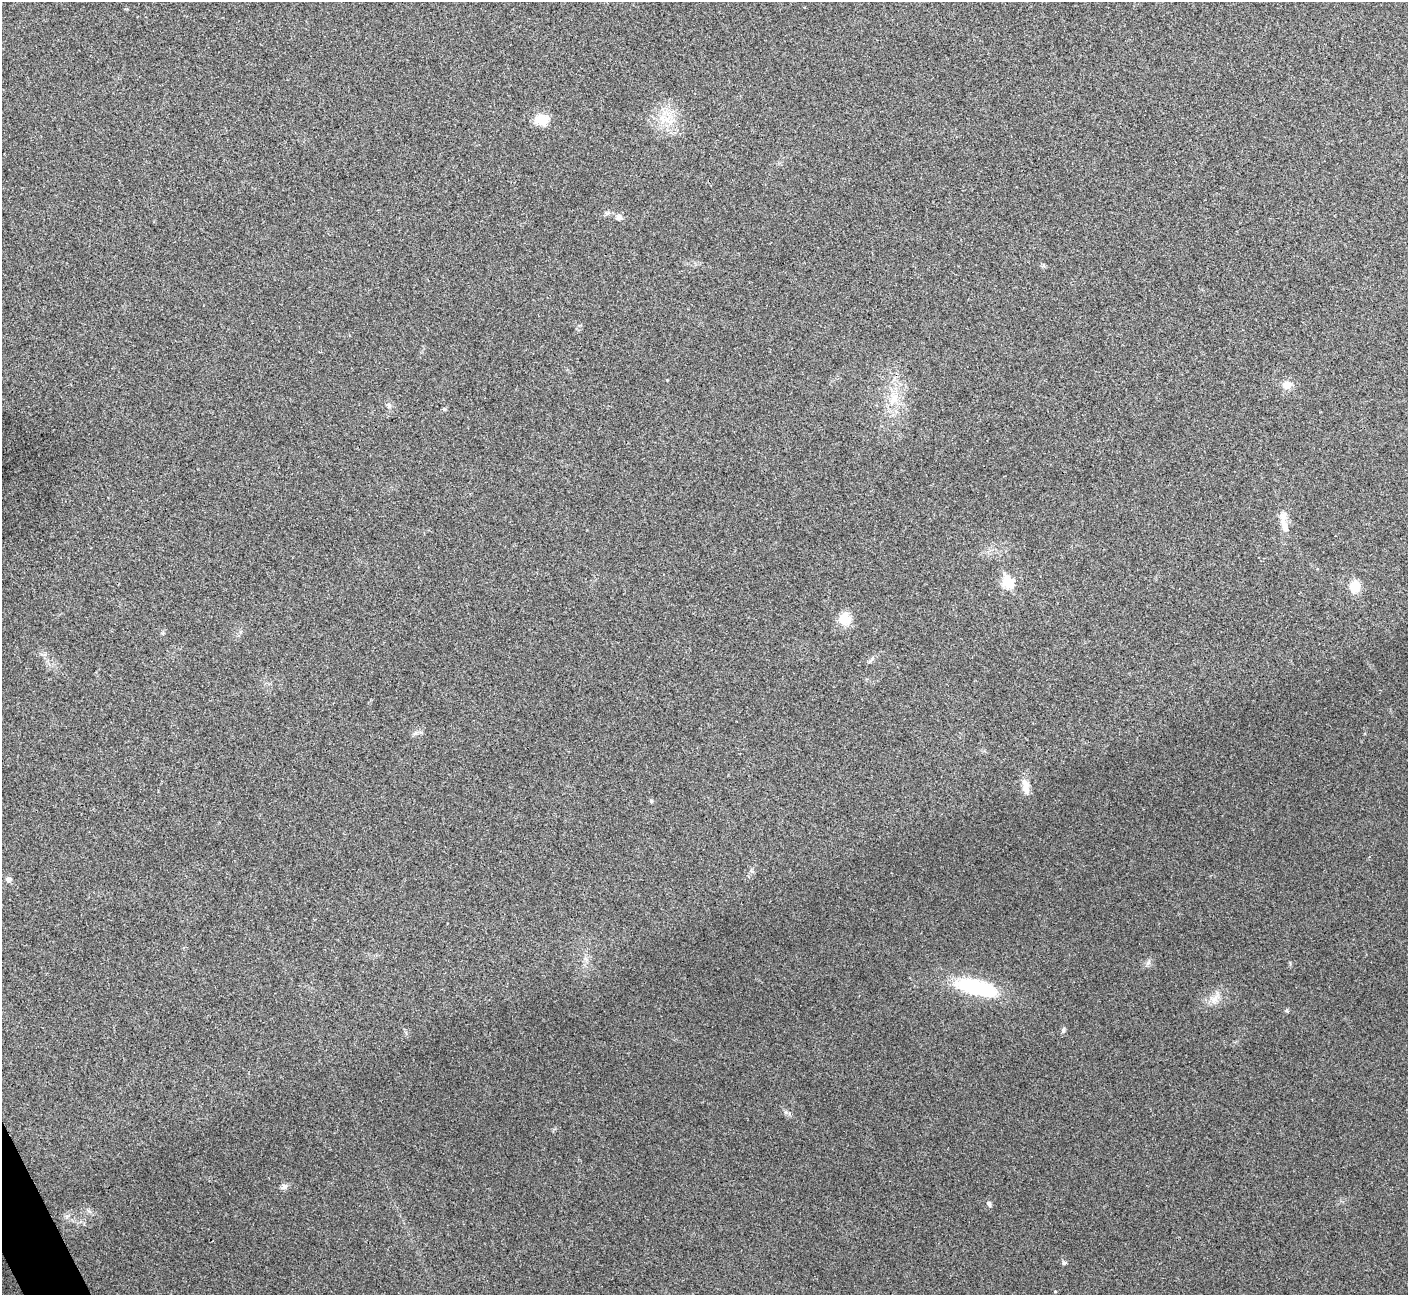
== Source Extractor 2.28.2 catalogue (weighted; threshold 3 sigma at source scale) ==
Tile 7 of 4 x 4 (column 3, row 2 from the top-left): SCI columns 2816-4221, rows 2746-4038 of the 5634 x 5622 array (HDU 1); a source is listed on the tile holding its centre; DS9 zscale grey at full resolution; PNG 1410 x 1297 px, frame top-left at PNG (2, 2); no overlay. Shown black and unused: <1% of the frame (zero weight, under 3 of 4 exposures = <1% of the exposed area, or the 3 px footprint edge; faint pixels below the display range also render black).
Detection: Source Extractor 2.28.2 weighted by HDU 2 'WHT'; one run over the whole footprint, this tile lists its part. Background 0.0537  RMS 0.0067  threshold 0.0302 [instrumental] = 3 sigma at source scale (4.5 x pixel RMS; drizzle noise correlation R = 1.50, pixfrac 1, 0.05/0.05 arcsec/px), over >= 5 px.
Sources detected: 22; all 22 listed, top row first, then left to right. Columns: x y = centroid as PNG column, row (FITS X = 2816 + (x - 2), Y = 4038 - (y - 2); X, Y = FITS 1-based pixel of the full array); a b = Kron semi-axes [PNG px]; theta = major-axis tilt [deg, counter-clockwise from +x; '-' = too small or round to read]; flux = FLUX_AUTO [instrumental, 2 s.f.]
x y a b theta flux
667 119 14 10 10 8.8
542 120 17 13 -8 10
619 217 9 8 - 2.3
1287 385 10 9 - 5.9
894 399 17 10 59 9.7
389 405 8 6 -52 2
444 409 5 5 - 0.84
1285 526 20 9 -70 7.2
1008 582 7 6 - 40
1355 586 13 12 - 9.6
845 618 17 16 - 9.1
1026 787 20 9 -78 6.4
651 801 6 4 -67 1
9 879 7 6 - 2.4
976 987 51 17 -13 53
1214 999 16 9 58 5.8
1287 1011 6 4 -71 0.8
1063 1030 8 5 70 1.3
284 1187 9 7 29 2.3
989 1204 6 5 - 2
1064 1263 5 5 - 1.5
1055 1291 4 3 - 0.52
Unlisted compact peaks at least as high as the median listed source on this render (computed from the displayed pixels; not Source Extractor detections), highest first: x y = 1148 963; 786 1112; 416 733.